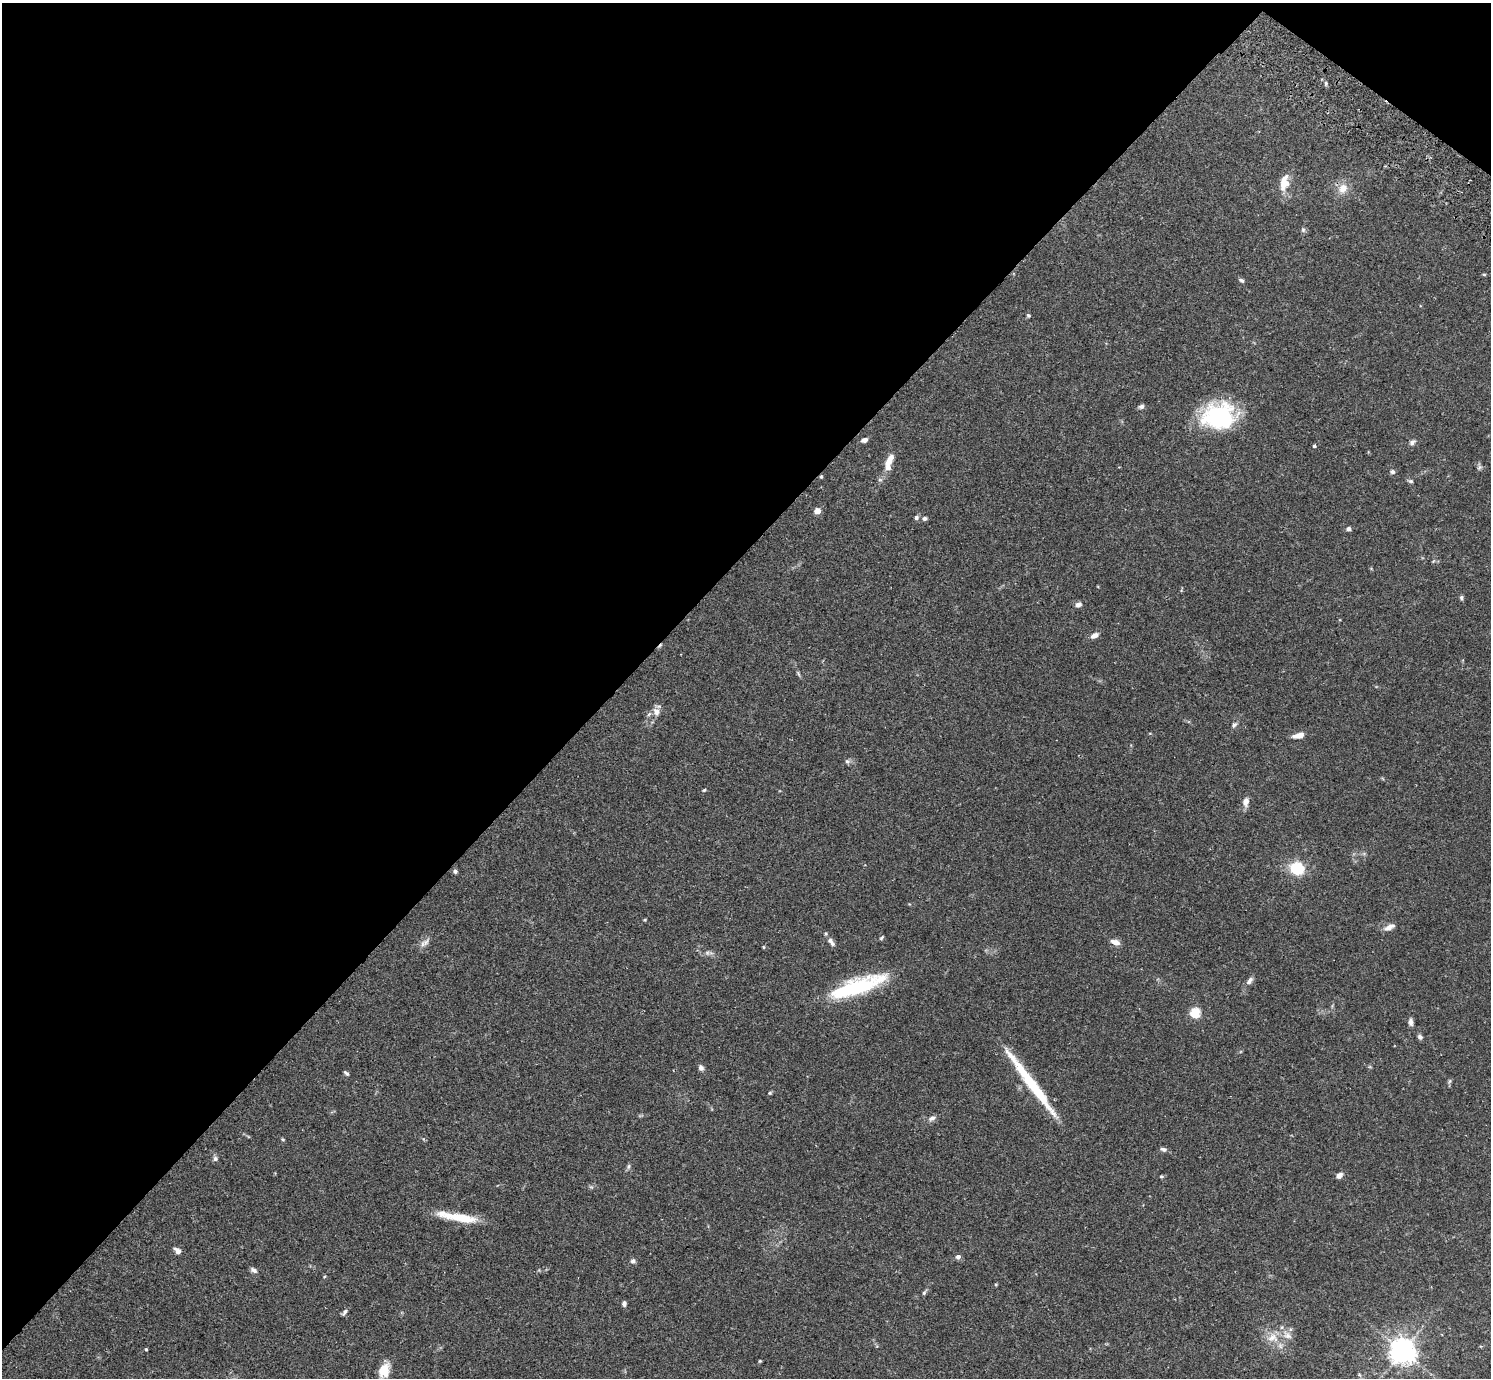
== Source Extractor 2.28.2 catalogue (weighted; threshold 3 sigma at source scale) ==
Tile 2 of 4 x 4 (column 2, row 1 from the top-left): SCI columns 1529-3017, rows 4333-5708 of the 6033 x 6050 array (HDU 1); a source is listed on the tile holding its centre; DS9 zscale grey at full resolution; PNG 1493 x 1380 px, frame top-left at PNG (2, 3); no overlay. Shown black and unused: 42% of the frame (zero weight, under 2 of 3 exposures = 3% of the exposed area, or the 3 px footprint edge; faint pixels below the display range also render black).
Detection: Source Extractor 2.28.2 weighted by HDU 2 'WHT'; one run over the whole footprint, this tile lists its part. Background 0.0961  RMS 0.0062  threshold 0.0281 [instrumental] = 3 sigma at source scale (4.5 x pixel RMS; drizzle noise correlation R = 1.50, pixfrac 1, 0.05/0.05 arcsec/px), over >= 5 px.
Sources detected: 81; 2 inside a brighter object's white glare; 1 cosmic-ray / hot-pixel residue — not listed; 5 inside a brighter listed object's ellipse — not listed separately; the other 73 listed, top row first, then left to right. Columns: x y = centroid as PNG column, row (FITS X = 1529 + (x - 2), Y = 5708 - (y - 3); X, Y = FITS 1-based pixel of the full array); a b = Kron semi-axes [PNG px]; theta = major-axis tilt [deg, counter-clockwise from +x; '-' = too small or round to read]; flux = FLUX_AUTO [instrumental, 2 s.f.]
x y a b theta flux
1326 83 6 4 -84 0.93
1284 182 23 11 79 9.5
1343 188 13 11 49 6.6
1303 230 7 6 - 1.2
1484 274 4 4 - 0.69
1241 280 7 5 -31 1.3
1028 315 5 4 - 0.88
1141 406 8 6 21 1.6
1220 417 38 27 10 61
864 440 7 5 16 2.3
1412 442 9 6 40 1.8
1314 446 4 3 - 1.1
890 460 20 8 59 6.1
1479 467 8 6 55 1.3
1392 472 6 5 - 1.6
821 477 5 4 - 0.65
1410 481 8 5 -18 1.1
817 511 6 5 - 4.5
916 517 6 5 - 1.4
924 518 6 5 - 1.5
1348 529 5 4 - 1.9
1461 598 6 5 - 1
1078 604 8 6 15 2.4
1094 635 10 6 25 3.4
798 673 10 3 -61 1.1
656 712 12 10 -78 4.2
1234 725 8 6 46 1.7
1298 735 13 6 13 4.6
847 761 7 7 - 1.4
704 790 4 4 - 0.77
1246 802 12 7 80 3.5
1297 868 10 9 - 30
455 871 5 5 - 1.4
645 920 4 4 - 0.56
1389 927 14 6 27 3.6
882 938 6 3 49 0.82
426 942 13 7 48 3
831 942 13 6 -52 3
1115 942 11 6 -18 3.9
763 947 5 3 - 0.57
707 953 7 6 - 1.6
1250 981 11 6 52 2.6
857 986 66 17 19 53
1195 1012 5 5 - 42
1411 1022 10 5 -86 2
1420 1037 7 6 - 1.4
701 1068 7 6 - 2
346 1073 6 4 -38 1.1
1450 1081 7 4 88 0.97
1031 1083 69 13 -54 26
770 1093 5 4 - 0.78
932 1118 10 7 24 2.4
283 1139 5 4 - 0.65
1163 1149 9 5 -11 1.8
215 1159 7 7 - 1.5
628 1166 7 5 70 1.2
1339 1175 8 6 42 2.5
1161 1176 6 4 6 0.75
460 1218 44 9 -9 17
178 1251 8 6 -38 3.2
958 1257 6 6 - 2
633 1261 7 6 - 1.5
253 1270 9 5 -30 1.9
996 1284 4 4 - 0.63
924 1293 7 4 61 1.2
624 1304 5 4 - 2.1
344 1312 10 4 53 1.3
1272 1338 17 13 6 8.8
146 1349 3 3 - 0.62
1402 1351 8 7 - 650
760 1361 4 4 - 0.61
384 1371 19 11 72 10
1359 1374 6 4 -46 0.8
Overlapping masked pixels (flux is a lower limit): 1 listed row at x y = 821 477
Isophote crosses this tile's border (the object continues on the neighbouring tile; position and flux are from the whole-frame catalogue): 1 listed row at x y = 384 1371